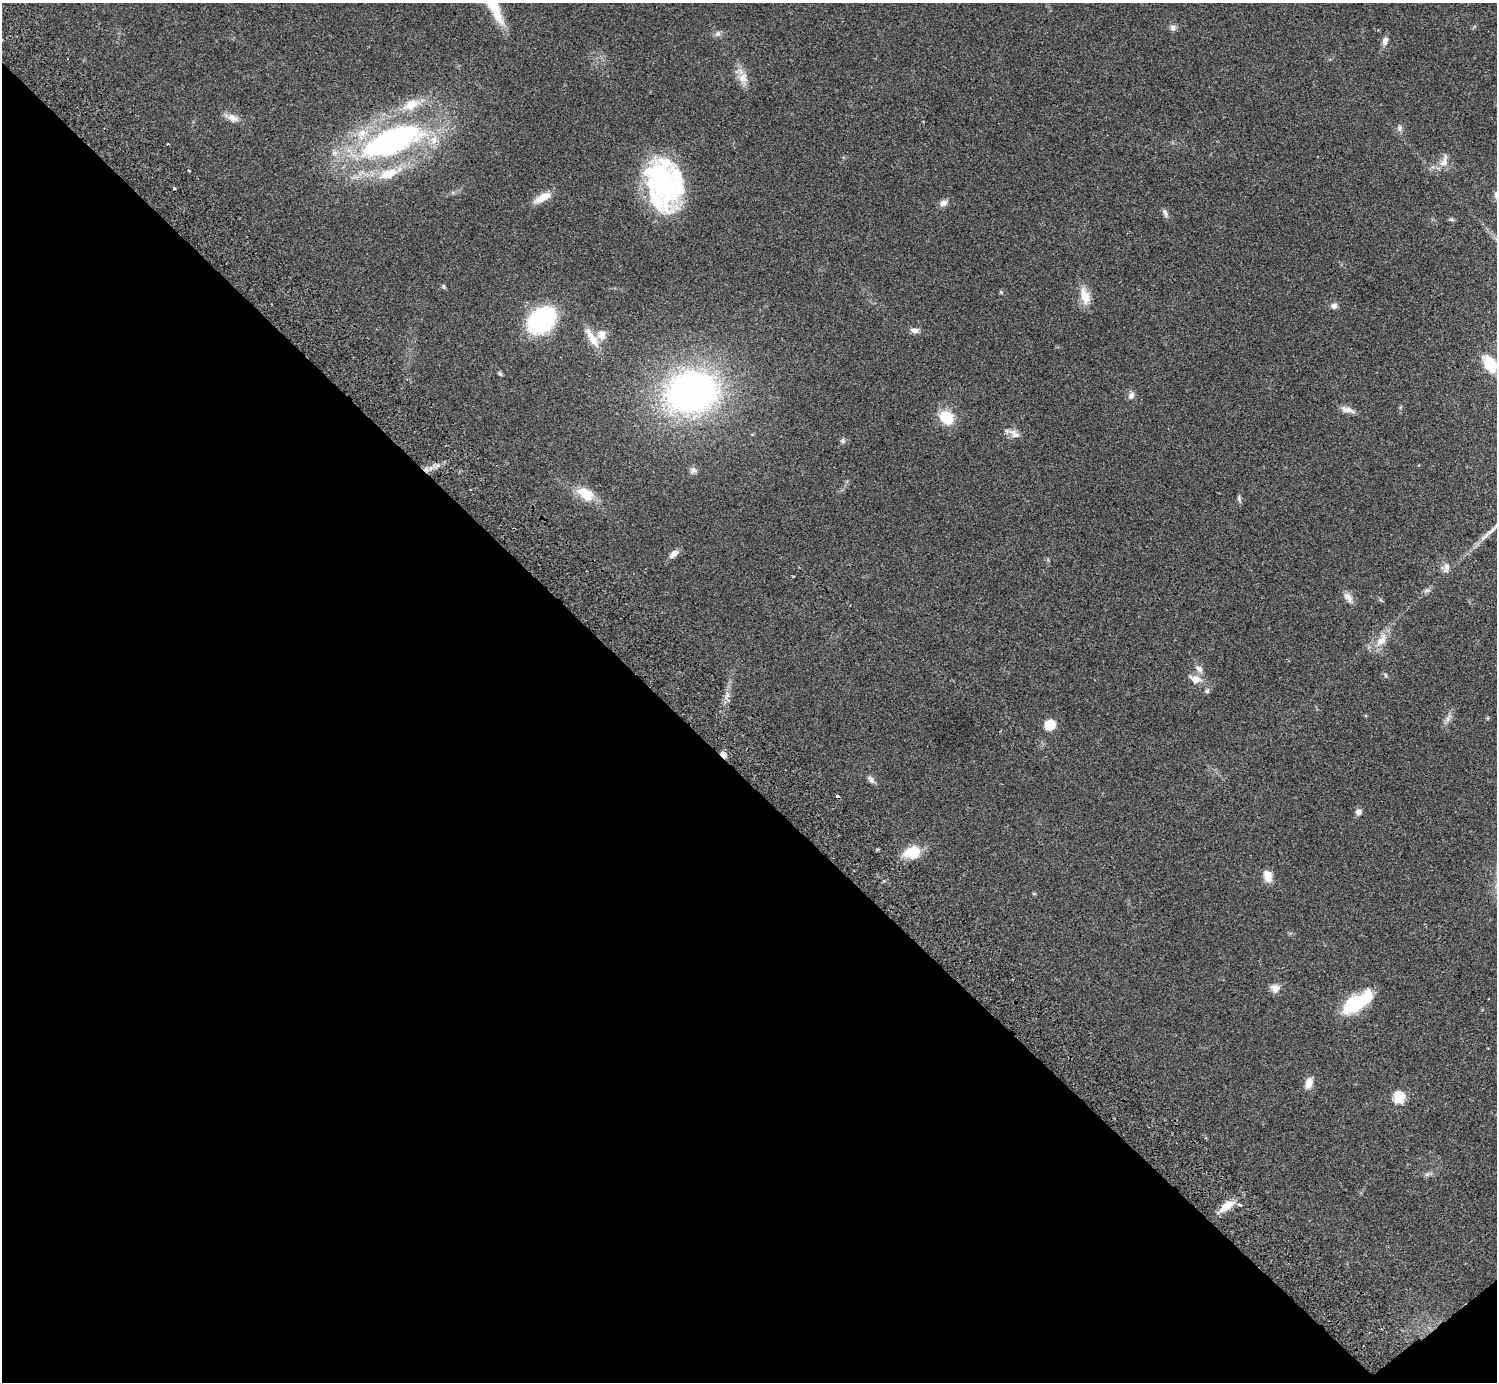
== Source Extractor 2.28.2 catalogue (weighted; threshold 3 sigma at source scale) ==
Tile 14 of 4 x 4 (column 2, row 4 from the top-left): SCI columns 1542-3036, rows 344-1723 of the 6070 x 6064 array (HDU 1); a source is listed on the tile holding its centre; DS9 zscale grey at full resolution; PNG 1499 x 1384 px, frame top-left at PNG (2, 3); no overlay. Shown black and unused: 44% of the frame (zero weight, under 2 of 3 exposures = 3% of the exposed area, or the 3 px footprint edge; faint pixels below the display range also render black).
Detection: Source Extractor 2.28.2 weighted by HDU 2 'WHT'; one run over the whole footprint, this tile lists its part. Background 0.061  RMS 0.0072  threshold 0.0325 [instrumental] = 3 sigma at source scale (4.5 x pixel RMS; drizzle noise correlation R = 1.50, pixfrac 1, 0.05/0.05 arcsec/px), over >= 5 px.
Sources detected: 72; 2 inside a brighter object's white glare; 2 cosmic-ray / hot-pixel residue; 1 long thin detection or spike segment (spike, bleed or trail) — not listed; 4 inside a brighter listed object's ellipse — not listed separately; the other 63 listed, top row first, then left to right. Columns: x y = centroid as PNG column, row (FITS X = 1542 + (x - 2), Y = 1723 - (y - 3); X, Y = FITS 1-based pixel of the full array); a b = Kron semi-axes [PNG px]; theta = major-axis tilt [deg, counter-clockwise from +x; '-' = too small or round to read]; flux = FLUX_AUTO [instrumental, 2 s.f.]
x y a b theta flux
1173 28 9 8 - 2.6
718 34 9 7 53 2.3
1385 41 11 7 75 3.5
743 78 19 13 -74 8.3
411 104 24 12 24 15
232 118 20 8 -23 5.8
1400 128 9 7 88 2.4
393 140 58 23 22 200
167 144 3 2 - 0.52
335 153 9 8 - 3.8
1444 161 20 9 73 6.2
189 171 3 3 - 1.5
388 173 30 14 19 19
663 182 56 33 -81 120
453 193 7 4 -19 1.1
542 197 24 9 29 9.1
943 203 11 8 17 3.3
1165 213 11 6 -68 2.3
1451 219 7 5 2 1.3
443 287 7 5 -56 1.1
1001 292 6 4 -46 0.86
1085 296 21 10 -74 12
1334 306 9 7 -1 2.7
542 320 21 16 40 100
914 330 12 7 -5 3
602 335 11 10 - 6.3
592 338 32 9 -57 9.7
1490 364 20 12 -59 18
500 374 7 4 -34 1.2
692 392 47 37 10 280
1131 395 12 8 76 3
1347 410 19 7 -16 4.6
946 418 13 10 -43 24
1015 434 18 10 -34 5.3
843 441 8 6 -51 1.6
693 470 10 9 - 2.5
585 494 22 13 -33 17
1239 498 10 4 -78 1.6
674 554 12 7 39 4.6
1446 568 14 10 76 4.4
1427 590 11 6 18 2.1
1348 597 15 9 -56 4.6
1381 640 23 11 54 10
1386 675 7 5 -66 1.3
1195 679 19 11 -20 7.4
1207 691 8 6 75 1.7
727 696 8 6 54 2.7
1488 718 5 3 - 0.7
1448 719 15 7 63 3.8
1050 725 11 10 - 11
723 755 8 5 -44 4.9
871 780 11 7 -50 2.7
1358 812 8 7 - 3.1
912 852 20 15 10 16
1268 874 14 11 -20 5.2
1034 894 6 4 -19 0.68
1275 988 11 10 - 5.1
1354 1003 32 14 41 39
1309 1083 12 8 73 6.9
1399 1098 6 6 - 55
1427 1174 9 6 27 1.9
1239 1205 5 4 - 1.5
1226 1206 17 8 36 11
Overlapping masked pixels (flux is a lower limit): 1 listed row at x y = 723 755
Isophote crosses this tile's border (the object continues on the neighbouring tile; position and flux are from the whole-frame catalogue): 1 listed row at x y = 1490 364